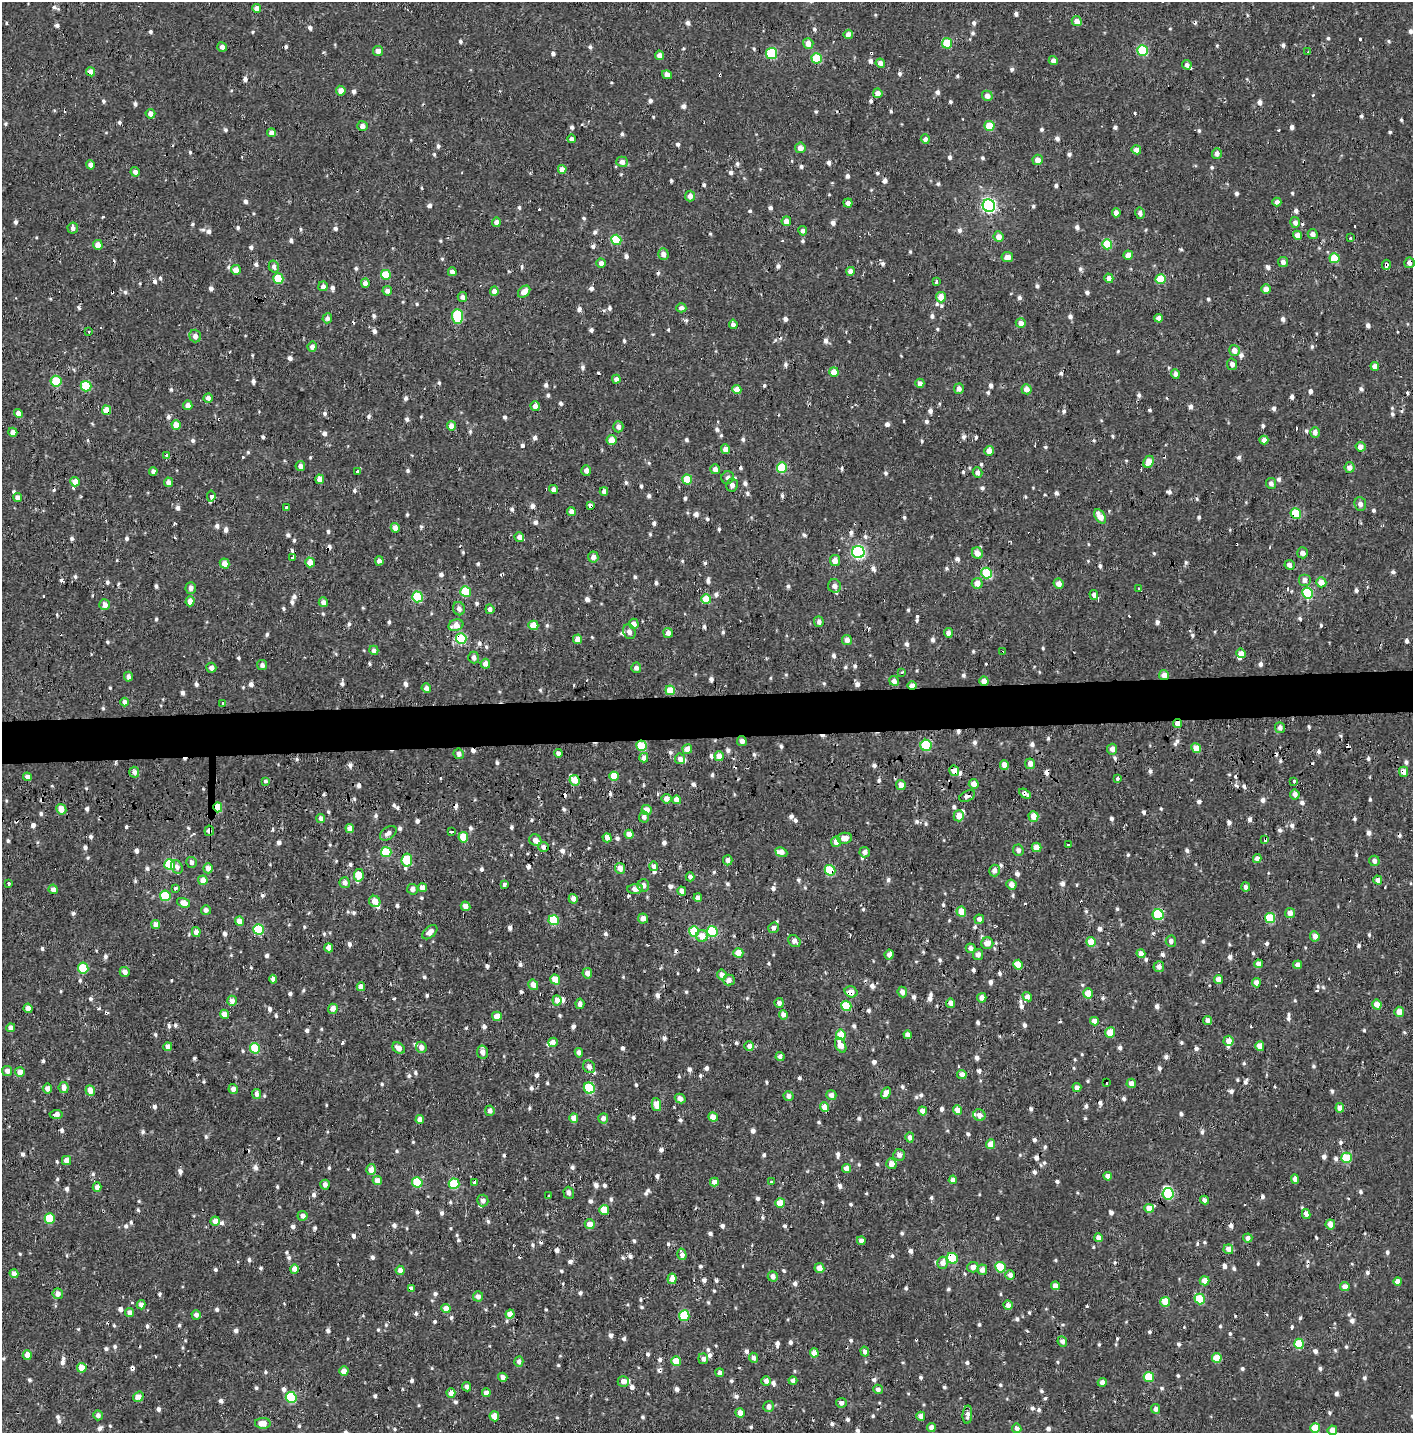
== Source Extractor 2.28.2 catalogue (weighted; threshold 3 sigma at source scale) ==
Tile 5 of 3 x 3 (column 2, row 2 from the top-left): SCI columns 1425-2835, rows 1593-3023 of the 4245 x 4554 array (HDU 1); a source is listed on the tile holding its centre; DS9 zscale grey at full resolution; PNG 1415 x 1435 px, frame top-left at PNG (2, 2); each listed source drawn as its Kron ellipse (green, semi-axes under 4 px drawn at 4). Shown black and unused: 3% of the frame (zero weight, under 2 of 3 exposures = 3% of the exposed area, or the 3 px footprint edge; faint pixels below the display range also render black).
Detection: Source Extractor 2.28.2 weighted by HDU 2 'WHT'; one run over the whole footprint, this tile lists its part. Background -2.28e-05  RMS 0.0025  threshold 0.0113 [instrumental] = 3 sigma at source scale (4.5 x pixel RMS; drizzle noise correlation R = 1.50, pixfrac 1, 0.0396/0.0396 arcsec/px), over >= 5 px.
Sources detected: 1433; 1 inside a brighter object's white glare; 73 cosmic-ray / hot-pixel residue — neither listed nor drawn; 18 inside a brighter listed object's ellipse — not listed separately; of the other 1341, all 500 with FLUX_AUTO >= 1.05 (the completeness limit of this list) listed and drawn (841 fainter detections not listed), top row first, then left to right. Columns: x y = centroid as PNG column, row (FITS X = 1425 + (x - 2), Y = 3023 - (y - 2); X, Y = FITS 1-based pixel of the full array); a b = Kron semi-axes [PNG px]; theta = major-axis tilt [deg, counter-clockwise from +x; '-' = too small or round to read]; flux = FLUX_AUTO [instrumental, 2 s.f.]
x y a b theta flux
257 8 4 4 - 2.2
1077 21 5 5 - 2
848 34 5 4 - 1.8
808 43 5 5 - 2.3
947 43 5 5 - 11
222 47 5 4 - 1.2
1143 50 5 5 - 17
378 51 5 5 - 1.9
1308 52 3 2 - 1.1
772 54 5 5 - 17
659 55 5 4 - 1.6
817 58 5 5 - 11
1053 60 4 4 - 1.4
880 63 5 4 - 1.7
1187 65 5 4 - 1.1
91 72 4 4 - 2.6
667 75 5 4 - 1.7
341 91 5 4 - 2.2
878 93 5 4 - 1.9
987 96 5 5 - 1.9
150 114 5 4 - 1.4
362 126 5 5 - 1.4
989 126 5 4 - 6.5
271 133 4 4 - 1.6
572 139 4 4 - 1.4
925 139 4 4 - 1.1
800 148 5 5 - 2.2
1136 150 5 4 - 2
1217 153 5 5 - 1.5
1038 160 5 5 - 2
622 162 6 5 - 1.7
90 165 5 4 - 1.1
562 169 4 4 - 2.1
135 172 4 4 - 1.3
690 196 5 5 - 1.5
1277 202 4 4 - 1.3
848 203 4 4 - 1.4
989 206 6 6 - 63
1116 213 4 4 - 2.2
1140 213 6 4 -75 1.1
786 221 5 4 - 1.9
496 222 4 4 - 1.5
1295 222 5 5 - 1.2
73 228 5 5 - 1.1
803 231 5 4 - 1.1
1313 234 5 4 - 1.4
1297 235 5 4 - 2
998 237 5 5 - 2.2
1350 238 3 3 - 1.6
616 240 5 5 - 11
1107 244 5 5 - 11
98 245 5 5 - 2.1
663 254 6 5 - 1.5
1128 255 5 4 - 2.5
1007 257 5 5 - 2.1
1334 258 5 5 - 8.3
1283 262 5 5 - 1.1
601 263 5 4 - 1.3
1409 263 5 5 - 1.5
1386 265 5 3 - 1.7
274 267 6 5 - 1.2
236 270 5 5 - 2.1
851 271 4 4 - 1.9
452 272 4 4 - 1.1
386 275 5 5 - 9.8
1109 278 5 4 - 2
278 279 5 5 - 11
1161 279 5 5 - 10
937 282 4 3 - 2.4
365 283 4 4 - 1.3
323 286 5 5 - 1.1
1266 289 4 4 - 2.2
387 291 5 4 - 1.4
494 291 5 4 - 1.6
524 292 7 5 43 2.6
462 297 5 4 - 1.1
941 297 5 5 - 3
681 308 5 4 - 1.5
457 316 7 5 -87 18
327 318 5 4 - 1.1
1159 318 4 4 - 2
1021 323 5 4 - 1.9
733 324 4 4 - 1.2
89 331 3 3 - 3.8
195 336 6 5 - 1.4
312 347 5 4 - 1.4
1234 350 5 5 - 2
1232 364 5 5 - 1.1
1375 366 4 4 - 1.8
834 372 5 4 - 3.6
1175 374 4 4 - 1.2
616 379 4 4 - 1.4
56 381 5 5 - 8.5
920 383 4 4 - 1.3
86 386 5 5 - 12
959 389 5 5 - 1.3
1027 389 5 5 - 2
737 390 5 4 - 3
208 398 4 4 - 1.4
188 405 5 4 - 1.9
535 406 4 4 - 1.9
106 410 5 4 - 4.3
18 413 4 4 - 2.6
176 425 5 4 - 3.8
451 426 4 4 - 2.6
618 427 5 5 - 1.1
13 432 5 4 - 1.9
1315 432 5 5 - 1.5
612 440 5 5 - 3.6
1264 440 4 4 - 1.8
1361 447 5 4 - 1.9
726 449 5 4 - 2
989 451 5 5 - 2.3
167 455 3 3 - 2.1
1149 462 6 5 - 3
300 466 5 5 - 1.1
782 467 5 5 - 11
1350 467 5 5 - 1.4
715 469 5 4 - 1.4
586 470 5 5 - 1.5
153 471 4 4 - 1.1
358 471 3 3 - 1.4
978 473 5 4 - 1.1
728 478 6 6 - 1.1
320 479 5 4 - 2.7
687 479 5 5 - 6.8
75 482 5 4 - 2.6
168 482 5 4 - 1.6
1271 483 5 5 - 1.2
732 485 6 6 - 1.2
553 489 4 4 - 1.2
604 491 4 4 - 1.3
211 496 5 3 - 5.7
18 498 4 4 - 2
1360 504 7 6 - 1.5
590 506 3 3 - 9.4
286 507 3 3 - 12
571 511 4 4 - 1.8
1296 514 5 5 - 11
1100 516 8 5 -56 3.4
395 528 5 4 - 1.6
519 537 5 4 - 1.5
858 552 6 6 - 47
977 553 6 5 - 2.8
1302 553 5 5 - 1.4
293 557 3 3 - 1.1
593 557 5 5 - 1.6
379 561 4 4 - 1.3
835 561 5 5 - 2.4
310 562 5 4 - 2.9
224 563 5 4 - 2.6
1290 565 5 4 - 1.5
987 573 5 5 - 12
1304 580 6 6 - 1.5
1321 582 5 5 - 3.6
977 583 5 5 - 2.2
1059 584 5 4 - 1.9
834 586 7 6 - 1.2
191 588 6 5 - 1.2
1138 588 3 3 - 1.1
466 591 5 5 - 12
1308 593 5 5 - 17
1094 595 5 4 - 1.1
417 597 5 5 - 15
706 599 5 5 - 6.8
190 601 5 4 - 2.5
323 602 5 4 - 1.4
105 605 5 5 - 2.1
459 609 7 6 - 1.3
490 609 5 4 - 1.3
819 622 5 4 - 1.1
634 624 5 5 - 2
456 625 8 5 21 2.7
533 625 5 4 - 5
629 632 7 6 - 1.2
668 633 5 5 - 1.3
948 633 5 4 - 1.4
461 639 5 5 - 16
578 639 5 4 - 2.3
847 640 5 5 - 1.7
374 650 5 4 - 1.1
1002 652 4 3 - 1.5
1241 653 5 4 - 2
474 658 6 5 - 1.1
485 664 5 5 - 2.1
262 665 5 5 - 1.1
211 668 5 5 - 1.5
636 668 5 5 - 1.2
902 672 3 3 - 4.8
1164 675 5 5 - 2
128 677 5 4 - 1.3
894 681 5 4 - 1.4
984 681 5 4 - 2.4
912 685 4 4 - 2.2
426 688 4 4 - 1.1
670 690 5 4 - 6.6
125 702 4 4 - 1.3
223 704 3 3 - 1.3
1177 724 4 4 - 2.1
1280 728 5 5 - 1.2
742 741 5 5 - 1.3
926 745 5 5 - 16
642 746 5 5 - 10
1196 748 5 4 - 3.6
687 749 5 5 - 2.4
1112 749 5 5 - 1.6
558 753 4 4 - 1.1
459 754 5 5 - 1.1
719 756 5 4 - 2.6
644 758 5 4 - 1.8
680 759 5 5 - 1.5
1030 764 5 5 - 2
1004 765 5 4 - 2.5
954 771 5 5 - 2.4
134 772 5 5 - 1.4
1404 772 5 4 - 2.1
614 776 5 4 - 4.5
27 777 4 4 - 1.4
1118 778 4 3 - 1.7
575 780 5 5 - 3.9
1294 781 3 3 - 2.1
265 782 3 3 - 3.3
974 784 5 5 - 2.4
901 785 5 5 - 1.7
1025 794 6 4 -30 1.8
1295 794 5 4 - 1.7
967 796 8 5 25 1.4
666 799 5 5 - 1.9
677 800 4 4 - 2.5
218 807 5 4 - 11
61 809 5 5 - 2.8
647 810 5 5 - 2.4
959 816 5 5 - 2.9
1033 816 5 5 - 2.9
644 817 5 5 - 1.3
321 819 4 4 - 1.3
350 828 4 4 - 2
209 831 5 5 - 1.3
452 832 4 3 - 1.6
388 833 9 6 36 1.3
629 834 4 4 - 2.3
463 837 5 5 - 6.1
607 838 4 4 - 1.6
845 838 7 5 8 2.4
1265 839 3 3 - 12
535 840 6 5 - 1.4
836 842 5 5 - 2.2
1069 845 3 3 - 2
544 847 5 5 - 1.3
1036 847 5 4 - 3.9
1018 850 6 5 - 1.1
386 852 5 5 - 12
781 852 6 4 -22 1.5
865 852 5 5 - 1.2
1257 859 4 4 - 1.8
407 860 6 5 - 13
728 860 5 4 - 1.1
1374 861 5 5 - 1.2
191 862 5 5 - 1.2
170 865 5 5 - 16
653 866 5 4 - 1.3
177 867 7 5 -57 1.3
208 868 5 5 - 2
620 868 5 5 - 2.3
830 870 5 5 - 12
994 870 6 5 - 1.4
359 875 6 5 - 6.5
690 877 4 4 - 1.1
203 880 5 4 - 3.4
1378 880 4 4 - 1.4
8 883 3 3 - 1.7
345 883 5 5 - 1.4
504 885 4 3 - 1.9
643 885 6 6 - 1.5
1011 885 5 4 - 1.6
1246 887 4 4 - 1.1
422 888 4 4 - 2.2
53 889 5 4 - 1.5
175 889 3 3 - 2.9
412 889 5 5 - 1.1
635 889 8 5 4 1.8
682 891 4 4 - 1.7
165 896 5 5 - 11
698 898 4 4 - 1.2
573 899 5 4 - 1.8
375 901 6 5 - 2.2
183 903 7 4 -20 2.5
465 906 5 4 - 1.8
206 910 5 5 - 1.1
961 912 5 5 - 3.6
1290 913 5 5 - 1.5
1158 915 6 5 - 15
1270 918 5 5 - 12
643 919 5 5 - 2
979 919 5 4 - 1.2
554 920 5 5 - 12
239 921 4 4 - 2.4
156 925 4 4 - 2.2
773 928 5 5 - 1.2
259 929 5 5 - 16
712 931 5 5 - 16
196 932 5 4 - 1.4
430 932 9 5 41 1.5
694 932 5 5 - 11
702 936 6 6 - 3.1
1315 936 5 4 - 1.9
794 941 7 5 -43 1.3
1171 941 5 5 - 1.2
1091 942 5 4 - 5.6
987 943 6 6 - 2.3
329 948 5 4 - 1.6
971 948 5 4 - 1.4
738 953 5 5 - 2.6
1141 954 4 4 - 2
889 955 5 4 - 1.4
978 955 5 5 - 1.2
1259 964 4 4 - 1.8
1018 965 5 4 - 4.8
1298 965 4 4 - 1.6
1159 967 5 5 - 1.4
83 968 5 5 - 11
125 972 5 5 - 1.5
587 973 5 5 - 1.5
722 975 5 5 - 1.6
273 979 4 4 - 1.1
1218 979 4 4 - 2.2
555 980 5 4 - 4.9
729 980 6 5 - 1.3
1256 983 5 4 - 1.7
533 985 5 5 - 2.2
361 987 4 4 - 1.9
851 992 7 5 -17 2.2
902 992 5 4 - 1.5
1088 993 5 4 - 4.8
1027 997 5 4 - 1.3
982 998 5 4 - 1.9
557 1000 5 4 - 2.3
232 1001 5 4 - 1.8
779 1003 5 4 - 1.2
951 1003 4 4 - 1.9
580 1004 5 4 - 1.1
1377 1005 5 4 - 2.5
846 1006 5 5 - 11
28 1008 4 4 - 2.5
333 1009 5 4 - 2
1399 1012 5 5 - 2.3
224 1014 4 4 - 2.7
783 1015 5 4 - 1.5
497 1016 5 4 - 2.6
1207 1020 4 4 - 1.2
1094 1021 4 4 - 1.8
11 1028 4 4 - 1.8
1110 1032 5 4 - 5.2
841 1035 5 4 - 5.4
908 1035 4 4 - 1.5
1228 1041 5 5 - 2.6
553 1042 5 4 - 1.3
841 1045 8 5 -64 2.9
749 1046 5 5 - 1.2
1260 1046 5 4 - 2.7
168 1047 4 4 - 1.8
421 1047 6 5 - 1.5
255 1048 5 5 - 11
399 1048 7 5 -41 1.8
482 1052 6 5 - 1.5
579 1053 5 4 - 1.1
780 1057 4 4 - 1.2
589 1067 7 5 -57 1.4
7 1071 5 5 - 1.3
20 1072 5 4 - 2.1
962 1074 5 4 - 1.7
1106 1083 3 3 - 1.1
1131 1083 4 4 - 1.5
64 1087 5 5 - 1.7
589 1088 6 5 - 14
1077 1088 4 4 - 1.4
47 1089 5 4 - 1.6
233 1089 5 4 - 1.4
90 1091 5 4 - 3
886 1093 6 4 62 2.2
256 1094 5 4 - 1.2
831 1095 5 5 - 1.5
788 1096 5 5 - 1.2
680 1099 5 4 - 1.3
656 1105 6 4 -77 3.9
824 1107 4 4 - 3.1
1340 1108 4 4 - 2.1
958 1110 4 4 - 3.8
490 1111 5 5 - 1.2
923 1111 4 4 - 2.6
56 1114 6 4 5 1.9
979 1115 6 5 - 1.5
713 1117 5 4 - 3.1
574 1118 4 4 - 2.3
603 1118 5 5 - 1.2
420 1119 4 4 - 1.9
910 1137 5 4 - 1.2
991 1144 5 4 - 3.4
899 1155 6 5 - 1.1
1347 1158 5 5 - 9.5
67 1160 5 4 - 2.3
891 1164 5 5 - 1.8
847 1168 4 4 - 2.3
371 1169 5 5 - 2.3
1108 1176 4 4 - 1.8
1295 1179 4 4 - 1.5
953 1180 4 4 - 1.8
377 1181 5 4 - 2.6
417 1182 5 5 - 11
714 1182 4 4 - 1.9
771 1182 3 3 - 1.7
475 1183 4 3 - 2.7
454 1184 5 5 - 12
325 1185 5 4 - 1.2
97 1187 5 4 - 1.5
569 1193 6 5 - 1.1
1168 1194 6 5 - 16
549 1196 3 3 - 1.2
1205 1200 4 4 - 1.1
483 1201 6 5 - 1.2
780 1203 5 5 - 5.1
1149 1208 5 4 - 2.5
604 1210 5 5 - 6.4
1306 1214 5 4 - 1.5
303 1216 5 5 - 1.2
50 1219 5 5 - 9.8
215 1221 4 4 - 2
590 1224 5 5 - 2.4
1330 1224 5 5 - 2.4
1099 1238 4 4 - 2.1
1248 1238 5 4 - 1.2
861 1241 4 4 - 1.4
1228 1249 5 5 - 2.1
682 1254 6 4 -73 1.7
952 1258 6 5 - 12
942 1263 6 5 - 2.1
973 1267 5 5 - 1.9
1000 1267 5 5 - 9.6
819 1268 5 5 - 2.6
294 1269 5 4 - 1.9
400 1270 4 4 - 1.9
982 1270 5 5 - 1.6
14 1274 4 4 - 1.7
1010 1275 5 5 - 1.4
773 1276 5 5 - 1.5
672 1279 5 4 - 2.4
1204 1281 5 4 - 2.8
1398 1281 4 4 - 2.1
1055 1286 4 4 - 2.2
1345 1287 5 4 - 2.2
411 1288 4 4 - 1.1
58 1294 5 5 - 1.4
478 1296 5 5 - 1.5
1200 1299 5 5 - 12
1165 1302 5 5 - 5.6
141 1305 4 4 - 1.5
1008 1305 4 4 - 1.5
446 1309 4 4 - 2.6
129 1312 5 4 - 1.3
510 1314 4 4 - 2.5
196 1315 5 4 - 1.2
684 1316 5 5 - 12
1062 1341 5 4 - 1.2
1299 1344 5 5 - 10
865 1352 5 4 - 1.5
814 1353 4 4 - 2.6
27 1355 5 4 - 2.8
753 1358 5 4 - 1.1
1217 1358 5 4 - 5
703 1359 5 5 - 1.2
676 1361 5 4 - 5.3
519 1362 5 4 - 1.3
82 1368 5 4 - 3.3
344 1371 5 4 - 2.4
720 1373 4 4 - 1.1
503 1377 4 4 - 1.4
1149 1377 5 5 - 8.7
623 1381 5 5 - 1.7
766 1381 5 4 - 1.5
793 1381 4 4 - 1.7
1102 1382 4 4 - 1.6
467 1387 4 4 - 1.4
878 1389 5 4 - 1.3
451 1393 5 4 - 1.9
486 1393 4 4 - 1.5
138 1397 5 4 - 2.1
291 1397 5 5 - 17
841 1403 5 4 - 1.1
769 1406 5 5 - 1.2
1156 1409 5 4 - 1.1
740 1413 4 4 - 2.5
98 1415 5 5 - 1.1
967 1415 9 5 86 1.1
494 1416 5 4 - 2.9
921 1416 4 4 - 1.9
263 1423 8 5 0 3.1
931 1427 4 4 - 1.9
1017 1428 5 4 - 1.2
1315 1428 5 5 - 7
1332 1430 5 4 - 2.4
Overlapping masked pixels (flux is a lower limit): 34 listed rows (the first 20) at x y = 91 72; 1409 263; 1386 265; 106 410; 18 413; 590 506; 1296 514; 461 639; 1002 652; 1164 675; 984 681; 912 685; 1177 724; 642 746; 954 771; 1404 772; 614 776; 575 780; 1025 794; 967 796
Isophote crosses this tile's border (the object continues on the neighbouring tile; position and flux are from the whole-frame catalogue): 1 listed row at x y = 1332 1430